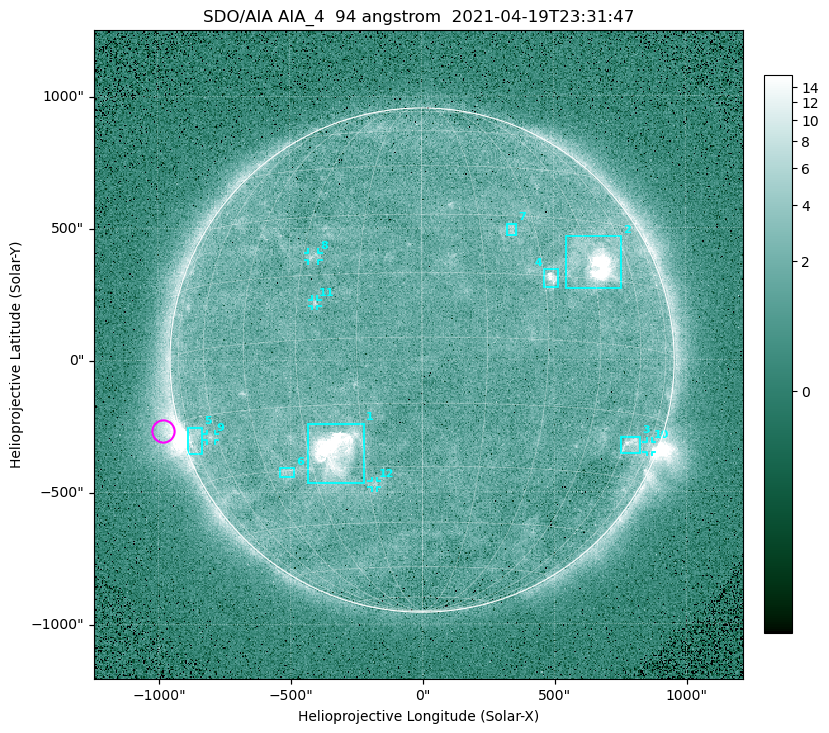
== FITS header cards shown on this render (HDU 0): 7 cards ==
TELESCOP= 'SDO/AIA '
INSTRUME= 'AIA_4   '
WAVELNTH=                   94
WAVEUNIT= 'angstrom'
DATE-OBS= '2021-04-19T23:31:47.12'
CTYPE1  = 'HPLN-TAN'
CTYPE2  = 'HPLT-TAN'

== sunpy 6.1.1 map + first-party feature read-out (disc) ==
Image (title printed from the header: SDO/AIA AIA_4  94 angstrom  2021-04-19T23:31:47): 512 x 512 px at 4.8 arcsec/px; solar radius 955 arcsec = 199 px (full disc in frame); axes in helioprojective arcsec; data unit not stated in the header (colour bar unlabelled)
Orientation: roll -0.138 deg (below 1 deg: not rotated)
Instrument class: DISC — disc imager (sunpy class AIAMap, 94 A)
Bright regions (active regions / flare kernels): reference = the median radial profile (limb darkening/brightening removed); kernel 5 px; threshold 5 sigma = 2.48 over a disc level ~1.75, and >= 1.15x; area >= 9 px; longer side >= 5 px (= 24 arcsec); searched inside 0.97 R_sun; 12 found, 12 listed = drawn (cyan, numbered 1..; 5 of them under ~33 arcsec drawn as corner ticks so the feature stays visible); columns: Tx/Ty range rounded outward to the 10 arcsec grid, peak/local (2 s.f.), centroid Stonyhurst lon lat
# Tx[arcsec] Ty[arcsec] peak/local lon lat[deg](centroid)
1 -430..-220 -470..-240 124 -23 -26
2 540..760 270..470 34 +47 +19
3 750..830 -360..-290 4.5 +63 -22
4 460..520 270..350 7 +32 +14
5 -890..-830 -360..-250 6.2 -72 -19
6 -540..-480 -440..-410 3 -38 -30
7 320..360 470..520 2.9 +23 +26
8 -430..-390 380..410 3 -27 +20
9 -820..-780 -300..-280 2.9 -63 -20
10 850..870 -350..-310 3 +75 -21
11 -420..-390 200..230 2.9 -25 +8
12 -190..-170 -480..-450 2.8 -13 -34
Off-limb structures (1.02-1.3 R_sun): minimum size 50 px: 5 found; the strongest spans PA ~90..115 deg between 1.02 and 1.21 R_sun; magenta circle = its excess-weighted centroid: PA ~105 deg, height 1.06 R_sun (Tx ~-980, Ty ~-270 arcsec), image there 4.9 x the reference